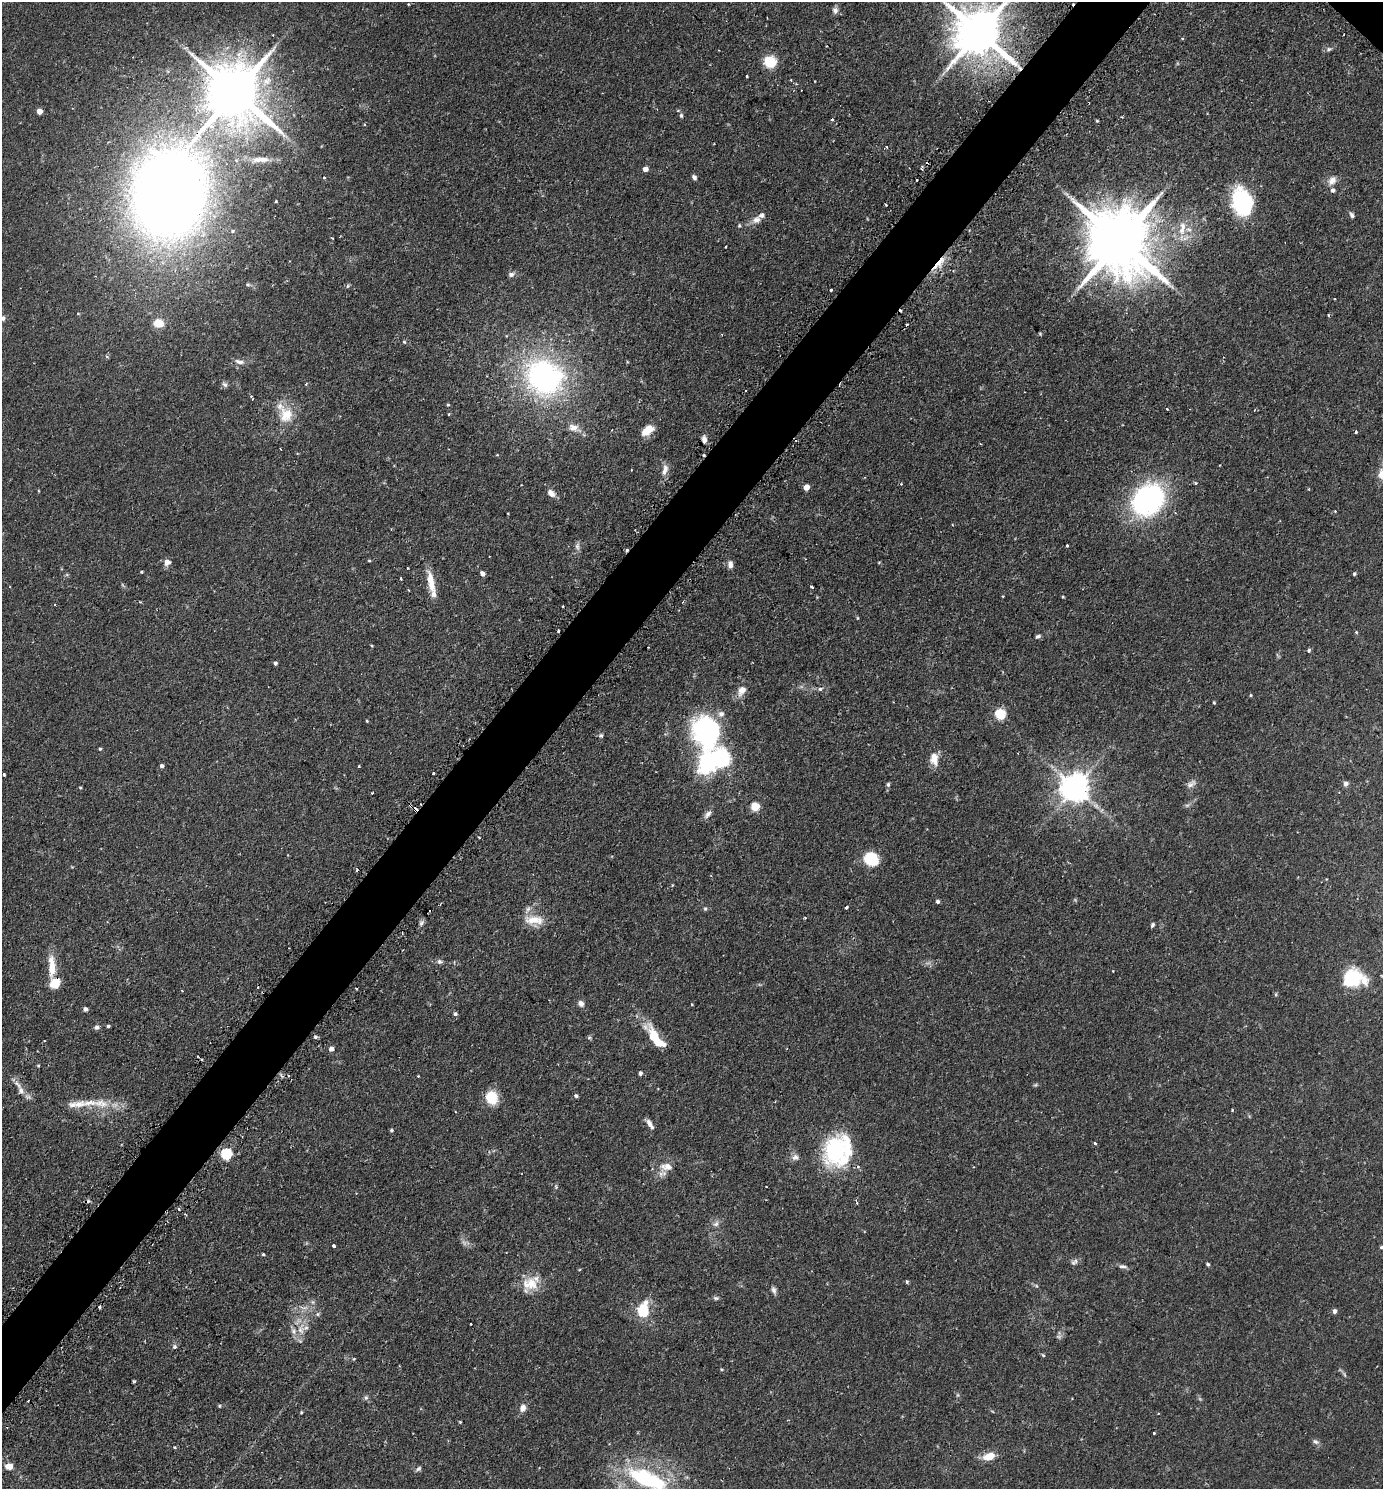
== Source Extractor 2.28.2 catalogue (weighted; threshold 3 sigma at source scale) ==
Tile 7 of 4 x 4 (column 3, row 2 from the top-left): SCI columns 3078-4458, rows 3006-4492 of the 6013 x 6010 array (HDU 1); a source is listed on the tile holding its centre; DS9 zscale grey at full resolution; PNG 1385 x 1491 px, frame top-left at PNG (2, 2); no overlay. Shown black and unused: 5% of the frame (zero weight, under 2 of 3 exposures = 3% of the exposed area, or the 3 px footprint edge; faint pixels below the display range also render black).
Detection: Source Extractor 2.28.2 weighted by HDU 2 'WHT'; one run over the whole footprint, this tile lists its part. Background 0.106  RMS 0.0055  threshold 0.0245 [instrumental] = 3 sigma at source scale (4.5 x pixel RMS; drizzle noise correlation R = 1.50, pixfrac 1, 0.05/0.05 arcsec/px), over >= 5 px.
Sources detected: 222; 1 too faint to see at this stretch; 3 inside a brighter object's white glare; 20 cosmic-ray / hot-pixel residue — not listed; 15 inside a brighter listed object's ellipse — not listed separately; the other 183 listed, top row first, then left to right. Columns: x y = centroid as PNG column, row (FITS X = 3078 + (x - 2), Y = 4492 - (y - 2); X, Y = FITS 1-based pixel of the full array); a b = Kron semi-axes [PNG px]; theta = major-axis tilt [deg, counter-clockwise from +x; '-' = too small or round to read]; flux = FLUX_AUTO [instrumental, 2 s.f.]
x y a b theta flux
835 10 9 7 -81 1.9
979 32 16 13 -40 2700
1182 38 4 4 - 0.51
1329 49 8 5 27 1.2
719 50 3 2 - 0.36
770 62 11 10 - 15
747 76 3 3 - 1
235 92 18 15 -48 3300
39 111 5 4 - 4.6
681 115 6 4 -75 0.88
1097 121 4 3 - 0.54
260 159 24 7 2 5.3
922 167 6 4 63 0.86
645 169 4 4 - 3.6
694 177 6 5 - 1.5
324 178 3 3 - 0.61
917 180 2 2 - 0.51
1332 181 13 9 48 3.7
169 195 65 54 81 690
1242 200 23 19 -57 44
886 204 3 2 - 0.58
1352 215 8 5 -58 1.3
756 220 10 8 30 3.4
739 226 5 4 - 0.62
1182 228 22 8 82 6.8
232 231 5 4 - 0.75
1119 241 24 16 -45 5000
725 247 3 2 - 0.71
939 263 25 7 48 7.8
511 274 7 6 - 1.8
248 285 6 4 0 0.84
347 286 6 4 87 0.71
831 290 3 3 - 0.9
1329 315 4 3 - 0.49
3 318 7 6 - 1.5
158 323 10 8 -15 7.9
1040 334 4 3 - 0.48
404 342 4 4 - 0.64
239 362 13 6 -14 2.3
544 377 53 47 -27 110
225 384 9 6 -38 1.3
306 384 4 3 - 0.42
252 398 6 3 -56 1
448 405 4 3 - 0.53
1167 409 3 3 - 0.63
449 414 3 3 - 0.51
286 415 21 18 -86 12
574 428 17 10 -20 4.9
612 430 3 2 - 0.41
648 430 15 8 39 8
704 439 7 5 -83 2.1
280 449 3 2 - 0.4
497 455 4 3 - 0.5
631 470 3 2 - 0.35
665 470 17 7 75 3.6
1382 474 13 10 77 4.3
1195 483 5 4 - 0.58
806 487 5 4 - 5.8
551 493 11 7 -42 3.2
1148 500 38 31 41 85
1335 511 3 3 - 0.38
1067 546 3 3 - 1.1
577 547 10 6 -73 1.8
626 550 3 3 - 1.8
167 562 8 8 - 3
730 564 10 6 89 2.2
141 572 3 3 - 0.45
482 574 5 4 - 2.5
1354 574 4 3 - 0.78
401 579 3 2 - 0.54
431 582 29 8 -79 8.9
812 587 4 3 - 1.2
1003 596 3 2 - 0.42
1063 597 5 3 - 0.47
683 602 3 3 - 0.57
562 606 3 2 - 0.79
857 618 5 3 - 0.44
558 631 3 2 - 0.54
1356 632 4 3 - 0.53
1038 636 7 4 23 1.2
372 646 4 3 - 0.5
1309 650 5 4 - 0.85
275 663 4 3 - 1.3
820 689 6 4 9 1.3
741 691 16 10 62 4.6
1251 695 4 4 - 0.52
1214 703 4 3 - 0.53
1000 714 5 5 - 43
367 721 3 3 - 0.48
707 731 36 27 -76 82
601 735 6 6 - 0.99
100 749 4 4 - 0.66
934 759 16 9 -85 6.2
162 766 5 4 - 1.4
359 766 3 3 - 0.44
433 773 3 3 - 1.4
4 775 3 3 - 1.1
888 784 6 5 - 1
1191 784 14 7 29 2.4
1346 784 7 6 - 1.5
80 787 4 3 - 0.45
1075 788 8 8 - 820
372 793 4 2 - 0.39
411 806 3 2 - 0.92
755 807 5 5 - 20
708 814 13 7 49 2.3
479 838 3 2 - 0.87
871 859 15 14 - 15
938 902 4 4 - 1.2
846 907 4 3 - 1.1
705 909 5 5 - 0.94
534 920 28 12 -2 9
421 923 7 4 71 1.3
1152 925 6 4 63 0.98
440 962 7 6 - 1.4
52 967 29 8 -89 10
1112 971 3 2 - 0.43
1352 978 18 15 20 28
356 988 3 2 - 0.46
182 991 2 2 - 0.59
1276 995 5 4 - 0.67
581 1003 8 7 - 2.3
692 1004 3 2 - 0.53
85 1009 4 4 - 1.8
455 1014 5 5 - 1.2
108 1026 3 3 - 0.83
96 1027 6 5 - 1.3
315 1037 6 4 -21 0.87
589 1038 6 4 1 0.73
659 1043 41 11 -55 13
331 1049 4 4 - 2.7
640 1073 4 4 - 1.3
418 1076 3 3 - 0.36
21 1090 12 9 -70 3.5
576 1096 5 4 - 0.87
492 1097 16 14 -72 11
89 1103 27 9 6 10
455 1112 3 2 - 0.62
650 1124 13 5 -57 2.6
391 1130 4 4 - 0.82
1095 1143 5 3 - 0.71
835 1151 33 25 43 54
226 1154 5 5 - 56
795 1157 9 8 - 2.2
857 1166 5 5 - 1.3
666 1167 19 10 -7 5.5
556 1187 4 4 - 0.61
766 1187 3 2 - 0.37
179 1209 3 3 - 1.4
716 1224 9 7 44 1.9
334 1246 3 3 - 3.4
1381 1247 5 4 - 0.85
263 1254 3 3 - 0.61
1073 1263 7 5 -6 1.2
1208 1264 4 4 - 0.97
1123 1266 12 5 -6 1.7
907 1282 4 4 - 0.97
531 1284 21 16 -54 10
774 1290 10 6 -69 1.8
716 1298 8 5 -9 0.97
643 1310 18 12 82 18
1334 1311 5 4 - 1.9
318 1314 7 5 22 1
471 1324 3 3 - 0.9
301 1330 13 9 -83 5.4
1058 1336 7 4 -19 0.93
174 1347 6 5 - 1.2
1043 1355 6 3 -44 0.62
722 1369 5 3 - 0.54
134 1381 4 3 - 0.61
958 1395 6 4 90 0.73
366 1398 6 5 - 1.1
219 1406 4 4 - 0.61
523 1408 8 6 72 3.2
301 1412 4 3 - 0.59
460 1422 4 3 - 0.46
1154 1433 3 3 - 1
1316 1442 10 6 -28 1.5
175 1447 4 3 - 0.78
989 1456 14 9 19 7
9 1466 7 6 - 4.7
418 1469 8 5 38 1.2
646 1479 53 22 -22 63
Overlapping masked pixels (flux is a lower limit): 5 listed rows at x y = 235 92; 169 195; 939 263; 626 550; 411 806
Isophote crosses this tile's border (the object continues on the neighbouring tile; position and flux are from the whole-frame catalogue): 5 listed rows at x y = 979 32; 3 318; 1382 474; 1381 1247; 646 1479